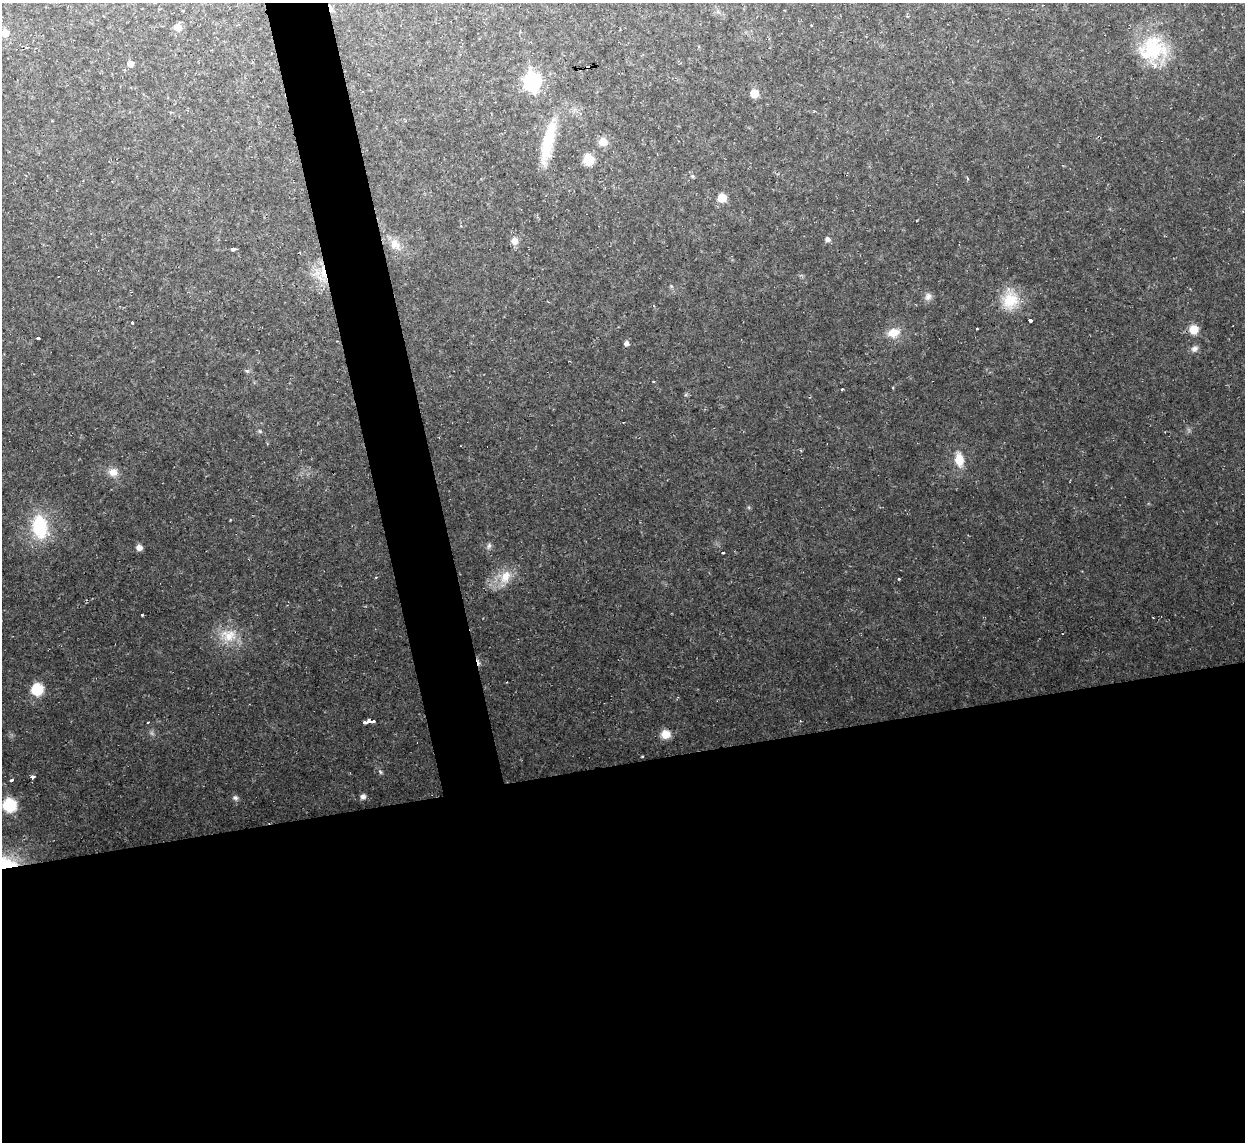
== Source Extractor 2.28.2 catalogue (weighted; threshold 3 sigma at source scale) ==
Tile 15 of 4 x 4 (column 3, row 4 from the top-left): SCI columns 2486-3728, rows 137-1276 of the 4970 x 4948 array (HDU 1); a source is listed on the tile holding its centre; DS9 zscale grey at full resolution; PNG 1247 x 1144 px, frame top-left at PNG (2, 3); no overlay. Shown black and unused: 37% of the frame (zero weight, under 2 of 3 exposures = <1% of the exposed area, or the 3 px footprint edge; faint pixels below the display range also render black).
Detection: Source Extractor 2.28.2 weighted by HDU 2 'WHT'; one run over the whole footprint, this tile lists its part. Background 0.035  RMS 0.0072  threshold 0.0324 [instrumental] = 3 sigma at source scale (4.5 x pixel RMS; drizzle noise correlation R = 1.50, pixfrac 1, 0.05/0.05 arcsec/px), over >= 5 px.
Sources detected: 53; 1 cosmic-ray / hot-pixel residue — not listed; the other 52 listed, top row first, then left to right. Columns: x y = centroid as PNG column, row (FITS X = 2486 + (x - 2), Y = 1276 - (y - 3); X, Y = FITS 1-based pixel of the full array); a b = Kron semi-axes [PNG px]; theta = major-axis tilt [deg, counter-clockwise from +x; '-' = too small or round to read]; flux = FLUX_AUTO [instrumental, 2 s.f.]
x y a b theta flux
331 9 8 4 -80 3.1
177 27 8 7 - 5.4
5 33 7 6 - 8.6
1152 49 39 32 50 44
211 50 2 2 - 0.6
130 64 5 5 - 4.5
532 82 9 7 -82 210
754 93 6 6 - 11
548 141 52 13 77 30
603 142 8 7 - 8.6
588 160 7 7 - 21
692 176 5 4 - 1
722 198 8 7 - 11
828 239 7 6 - 2.2
514 241 7 6 - 6.3
395 244 16 12 -47 8.3
233 249 3 3 - 11
323 272 22 7 -82 11
928 296 11 8 66 3.4
1010 300 19 17 51 23
1030 320 3 3 - 8.3
132 323 3 3 - 1.7
977 329 3 3 - 2.6
1194 329 7 7 - 14
893 333 15 10 15 9.8
38 338 3 3 - 2.6
626 343 6 6 - 2.3
1194 349 10 7 24 3
653 381 3 3 - 0.97
842 389 3 2 - 0.82
260 431 6 4 -89 0.95
959 459 17 10 -80 12
113 472 11 10 - 6.6
40 527 27 18 -81 40
489 546 8 5 63 1.9
139 548 7 6 - 4.2
722 553 3 2 - 1.1
376 577 3 3 - 0.75
506 577 21 13 70 13
898 579 3 3 - 3.7
142 615 2 2 - 0.89
228 636 22 19 -2 18
37 689 8 8 - 32
369 722 10 3 8 14
665 734 10 9 - 7.6
380 772 6 4 -60 1.2
33 777 4 3 - 3.9
12 780 3 3 - 7.7
363 797 7 7 - 2.3
235 798 8 6 -15 2
9 805 8 8 - 49
2 864 38 15 9 42
Overlapping masked pixels (flux is a lower limit): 3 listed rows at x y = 331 9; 323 272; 2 864
Isophote crosses this tile's border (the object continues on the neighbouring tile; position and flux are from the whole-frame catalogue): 2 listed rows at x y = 5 33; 2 864